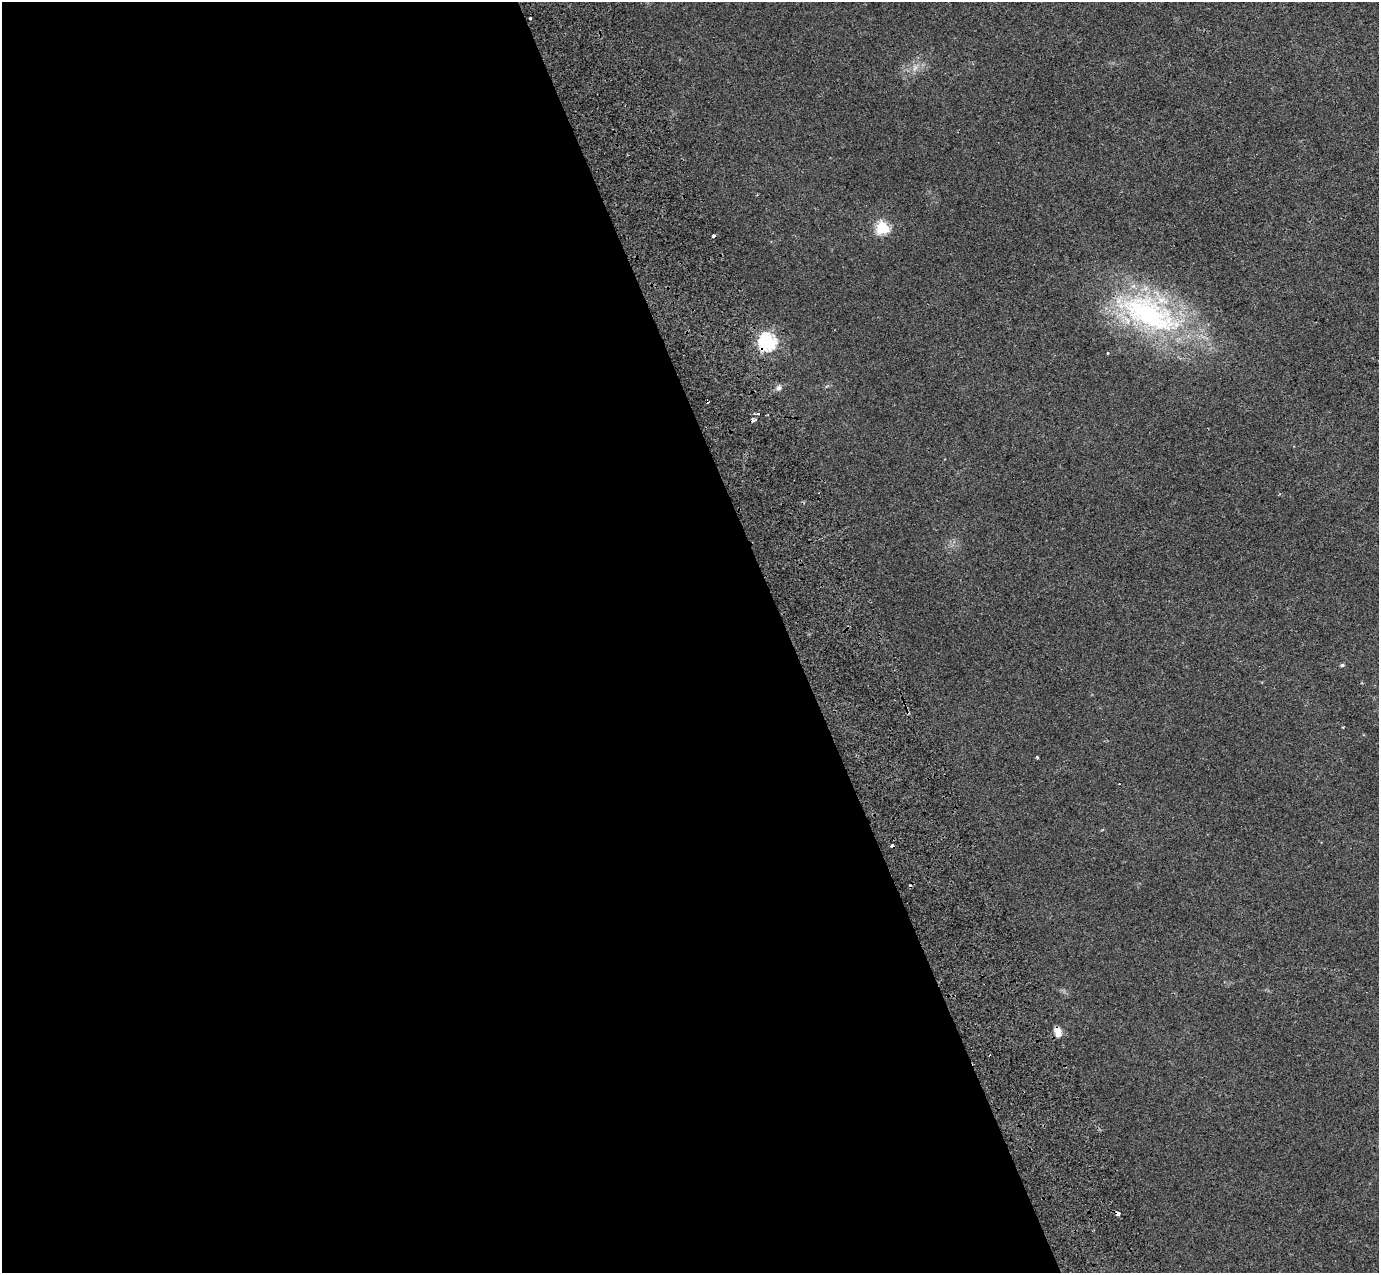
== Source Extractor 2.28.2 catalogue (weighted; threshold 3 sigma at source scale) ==
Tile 9 of 4 x 4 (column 1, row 3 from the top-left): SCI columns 105-1481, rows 1493-2763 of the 5712 x 5475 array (HDU 1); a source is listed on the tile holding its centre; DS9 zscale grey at full resolution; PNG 1381 x 1275 px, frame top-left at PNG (2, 2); no overlay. Shown black and unused: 57% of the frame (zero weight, under 2 of 3 exposures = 6% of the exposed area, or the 3 px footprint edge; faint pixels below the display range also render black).
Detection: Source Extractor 2.28.2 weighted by HDU 2 'WHT'; one run over the whole footprint, this tile lists its part. Background 0.02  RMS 0.0071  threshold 0.032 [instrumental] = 3 sigma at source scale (4.5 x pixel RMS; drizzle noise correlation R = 1.50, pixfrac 1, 0.0396/0.0396 arcsec/px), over >= 5 px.
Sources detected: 18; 5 cosmic-ray / hot-pixel residue — not listed; the other 13 listed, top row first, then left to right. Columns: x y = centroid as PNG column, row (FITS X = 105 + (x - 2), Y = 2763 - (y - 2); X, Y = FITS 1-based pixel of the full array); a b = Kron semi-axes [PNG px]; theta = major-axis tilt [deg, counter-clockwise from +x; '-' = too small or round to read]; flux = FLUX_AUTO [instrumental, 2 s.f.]
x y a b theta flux
530 18 3 3 - 4.3
915 68 9 6 67 3
882 228 6 6 - 78
713 236 4 3 - 3.3
1148 313 98 41 -25 150
767 342 7 7 - 170
779 388 7 7 - 2.4
757 414 5 3 - 8.7
753 420 5 3 - 3.5
1342 665 5 4 - 1.2
1037 757 3 3 - 1.2
1058 1032 13 8 -72 5.1
1117 1213 4 3 - 5.2
Overlapping masked pixels (flux is a lower limit): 4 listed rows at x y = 767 342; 757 414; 1058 1032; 1117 1213